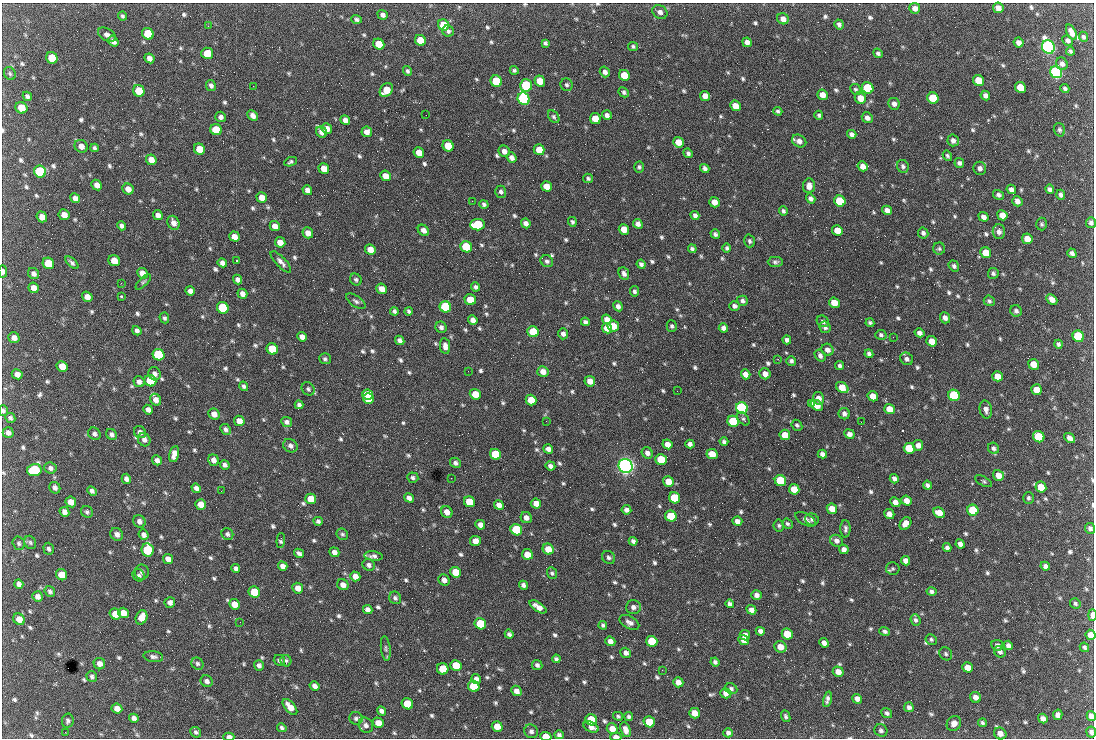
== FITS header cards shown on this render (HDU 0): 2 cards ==
NAXIS1  =                 1092 /fastest changing axis
NAXIS2  =                  736 /next to fastest changing axis

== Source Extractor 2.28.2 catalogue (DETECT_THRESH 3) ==
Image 1092 x 736 px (HDU 0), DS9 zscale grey, 1 PNG px = 1 image px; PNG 1096 x 740 px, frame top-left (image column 1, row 736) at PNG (2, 3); each listed source drawn as its Kron ellipse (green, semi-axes under 4 px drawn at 4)
Background 1590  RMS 37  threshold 111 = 3 sigma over >= 5 px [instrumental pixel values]
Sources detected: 820; of the 820, the 500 brightest by FLUX_AUTO listed and drawn (320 fainter detections omitted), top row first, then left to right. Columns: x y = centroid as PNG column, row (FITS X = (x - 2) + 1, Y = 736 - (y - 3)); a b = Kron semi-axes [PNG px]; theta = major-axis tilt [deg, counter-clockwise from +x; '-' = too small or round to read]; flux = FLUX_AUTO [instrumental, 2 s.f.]
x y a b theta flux
915 8 5 5 - 1.3e+04
998 8 5 5 - 1.7e+04
660 12 8 6 -32 1.1e+04
383 15 5 4 - 9.2e+03
122 16 4 3 - 4.9e+03
356 19 5 4 - 5.5e+03
783 19 6 5 - 1.4e+04
839 24 5 4 - 7.1e+03
444 25 6 5 - 8.2e+04
208 26 2 2 - 5.1e+03
448 31 6 5 - 6.6e+03
1071 32 8 4 -64 1.5e+04
148 34 6 5 - 7.5e+04
107 35 10 6 -31 1.2e+04
1083 37 5 4 - 5.2e+03
420 40 6 5 - 5.3e+04
1068 40 6 5 - 8.1e+03
113 41 6 4 -56 1.2e+04
747 42 5 4 - 1.1e+04
545 43 4 4 - 4.9e+03
1019 43 5 4 - 1.3e+04
379 44 6 5 - 5.6e+04
633 46 5 4 - 4.9e+03
1048 47 7 6 - 1.3e+06
1070 51 4 3 - 5.2e+03
207 53 6 5 - 4.9e+04
878 53 5 4 - 5.9e+03
52 58 6 5 - 7.6e+04
149 58 5 4 - 1.1e+04
1062 64 6 5 - 1.0e+04
514 70 4 4 - 5.0e+03
407 71 5 4 - 4.8e+03
605 72 5 5 - 9.7e+03
1056 72 6 5 - 8.3e+05
10 74 7 5 -59 5.0e+03
624 75 6 5 - 6.0e+04
978 80 6 5 - 5.7e+04
496 81 6 5 - 1.6e+05
540 81 5 5 - 3.8e+04
526 85 6 6 - 2.8e+05
567 85 6 6 - 5.9e+03
211 86 6 4 -62 7.8e+03
253 86 2 2 - 1.9e+04
1020 87 5 5 - 5.8e+04
868 88 6 5 - 2.0e+05
1065 88 4 3 - 5.6e+03
856 89 6 5 - 5.0e+03
386 90 7 6 - 5.1e+04
139 91 6 5 - 7.7e+04
624 92 5 4 - 5.6e+03
823 95 5 5 - 2.0e+04
27 96 5 4 - 6.7e+03
705 96 5 5 - 1.7e+04
985 96 5 4 - 1.0e+04
860 98 6 5 - 2.7e+04
933 98 6 5 - 9.4e+04
524 99 6 5 - 5.9e+05
894 104 6 5 - 1.1e+04
735 106 6 5 - 3.2e+04
21 108 6 5 - 3.8e+04
778 111 4 3 - 4.7e+03
426 115 2 2 - 5.9e+03
607 115 5 4 - 8.8e+03
819 115 4 4 - 4.7e+03
253 116 6 4 -45 1.2e+04
221 117 5 5 - 8.4e+03
554 117 7 5 -51 5.0e+03
867 118 6 5 - 1.2e+04
595 119 5 5 - 4.3e+04
345 120 5 4 - 1.2e+04
327 129 5 5 - 2.0e+04
216 130 6 5 - 6.4e+04
1059 130 7 5 -72 5.5e+03
322 132 6 5 - 1.4e+04
367 132 5 5 - 1.4e+04
852 134 5 4 - 9.5e+03
953 140 6 5 - 1.0e+04
799 141 7 6 - 1.3e+04
678 142 5 5 - 3.1e+04
81 146 7 6 - 1.6e+04
448 146 6 5 - 5.2e+04
94 148 4 3 - 5.2e+03
199 149 6 5 - 3.9e+04
539 150 5 5 - 3.5e+04
504 151 6 5 - 1.3e+04
419 153 5 5 - 2.7e+04
688 153 5 4 - 6.4e+03
947 156 5 4 - 4.8e+03
512 158 5 4 - 1.2e+04
151 160 5 5 - 2.2e+04
291 162 6 4 24 5.0e+03
959 163 5 4 - 6.9e+03
863 166 5 4 - 1.6e+04
903 166 6 5 - 6.5e+03
639 167 5 5 - 5.3e+03
705 168 5 4 - 7.8e+03
980 168 6 6 - 9.7e+03
324 169 5 5 - 2.7e+04
40 172 6 5 - 2.7e+05
385 176 5 5 - 2.3e+04
588 178 5 4 - 4.8e+03
97 185 6 4 -44 1.6e+04
546 186 5 5 - 2.9e+04
809 186 7 6 - 1.7e+04
128 189 6 5 - 1.7e+04
1011 189 5 4 - 9.7e+03
1050 189 5 4 - 7.7e+03
307 190 5 4 - 1.3e+04
501 192 6 5 - 6.3e+03
999 195 5 5 - 7.4e+03
1061 195 5 4 - 7.3e+03
75 198 5 4 - 1.1e+04
262 198 5 5 - 2.2e+04
811 199 5 4 - 8.0e+03
472 201 2 2 - 7.6e+03
840 201 6 5 - 1.5e+05
1017 201 5 5 - 1.4e+04
714 202 5 5 - 1.9e+04
484 204 4 4 - 5.5e+03
887 210 5 4 - 1.4e+04
783 211 5 4 - 5.3e+03
64 215 5 5 - 2.0e+04
158 215 5 4 - 1.1e+04
695 215 4 4 - 8.0e+03
1002 215 5 5 - 2.5e+04
42 217 5 5 - 2.0e+04
983 217 5 4 - 1.1e+04
572 222 5 4 - 4.8e+03
173 223 7 5 -64 1.4e+04
526 223 5 4 - 1.1e+04
1091 223 5 5 - 7.1e+03
638 224 5 4 - 1.1e+04
1042 224 6 5 - 5.3e+03
477 225 7 5 2 1.7e+05
122 226 5 4 - 7.8e+03
275 226 5 4 - 1.8e+04
624 229 5 5 - 3.3e+04
423 230 6 5 - 1.3e+04
837 230 5 5 - 3.2e+04
999 232 7 6 - 1.1e+04
308 233 6 5 - 1.8e+04
923 233 5 5 - 7.1e+03
715 234 5 4 - 6.1e+03
234 237 5 5 - 1.7e+04
1027 239 5 5 - 2.7e+04
749 241 6 5 - 5.7e+03
280 242 5 5 - 2.1e+04
466 247 6 5 - 1.5e+05
727 248 4 4 - 4.7e+03
370 249 5 5 - 2.5e+04
692 249 4 4 - 5.9e+03
939 249 6 6 - 5.1e+03
986 253 6 5 - 5.7e+04
1072 253 5 4 - 8.3e+03
114 261 6 5 - 3.4e+04
236 261 3 2 - 1.2e+05
547 261 6 5 - 7.4e+03
281 262 14 5 -46 1.2e+04
775 262 7 5 0 6.2e+03
48 263 6 5 - 1.0e+05
72 263 8 4 -44 6.5e+03
222 263 5 4 - 9.7e+03
641 264 4 4 - 7.5e+03
954 266 6 5 - 6.4e+03
3 271 6 3 -89 9.3e+03
142 273 6 5 - 2.0e+04
993 273 5 5 - 5.5e+03
33 274 6 5 - 9.6e+03
624 274 7 5 -65 8.4e+03
238 280 5 4 - 9.0e+03
356 280 6 5 - 5.9e+03
143 282 10 4 45 4.8e+03
121 283 2 2 - 9.3e+03
476 287 4 4 - 6.3e+03
33 288 5 5 - 1.7e+04
382 289 6 5 - 2.1e+04
190 291 5 4 - 1.0e+04
634 291 5 4 - 6.1e+03
242 294 5 4 - 1.3e+04
121 296 3 3 - 6.8e+03
87 297 5 5 - 1.7e+04
1052 299 6 4 -44 1.6e+04
470 300 6 5 - 5.7e+04
356 301 11 5 -35 7.7e+03
742 301 5 5 - 6.6e+03
989 301 5 5 - 5.5e+03
834 303 5 5 - 4.1e+04
618 306 5 4 - 9.6e+03
735 306 5 4 - 7.6e+03
445 307 6 5 - 2.6e+05
223 308 6 5 - 2.1e+05
394 311 4 4 - 5.7e+03
409 311 4 3 - 5.0e+03
1016 311 6 5 - 7.1e+03
164 318 5 4 - 5.3e+03
945 318 6 5 - 1.0e+04
607 319 5 4 - 1.6e+04
473 320 5 4 - 1.2e+04
823 321 6 5 - 6.5e+03
585 322 4 4 - 5.8e+03
870 323 4 4 - 4.7e+03
613 326 6 5 - 2.8e+04
672 326 6 5 - 5.1e+03
441 327 6 5 - 7.8e+03
825 327 6 5 - 7.0e+03
607 328 5 5 - 2.7e+04
723 328 4 4 - 9.4e+03
137 331 5 4 - 7.8e+03
533 332 6 5 - 8.6e+04
919 333 5 4 - 1.1e+04
563 334 5 5 - 9.3e+03
881 335 5 5 - 5.4e+03
1078 336 6 5 - 2.6e+05
302 337 5 4 - 1.2e+04
893 337 2 2 - 1.5e+04
14 338 5 5 - 1.3e+04
400 340 5 4 - 8.9e+03
787 340 4 4 - 6.9e+03
932 341 5 5 - 2.7e+04
1059 344 4 3 - 5.3e+03
445 346 8 5 -81 1.2e+04
272 349 6 5 - 9.0e+04
827 350 6 5 - 1.2e+04
869 354 4 4 - 6.7e+03
159 355 6 5 - 3.1e+05
820 356 6 5 - 8.3e+03
325 359 6 5 - 5.1e+03
778 359 2 2 - 9.4e+03
907 359 7 6 - 8.5e+03
791 361 5 4 - 6.3e+03
1034 364 5 5 - 3.5e+04
62 366 6 5 - 2.7e+04
840 366 4 4 - 6.4e+03
468 371 2 2 - 5.8e+03
543 372 6 5 - 1.7e+04
17 374 5 5 - 1.4e+04
154 374 7 6 - 9.6e+03
746 374 5 4 - 1.6e+04
765 374 6 5 - 1.6e+04
997 376 5 5 - 2.4e+04
150 381 6 5 - 1.1e+05
590 381 5 5 - 2.0e+04
139 382 6 5 - 1.1e+04
244 386 5 4 - 6.1e+03
842 388 7 5 -38 3.6e+04
308 389 7 6 - 5.6e+03
1037 390 5 5 - 3.6e+04
677 391 2 2 - 5.7e+03
475 394 5 5 - 3.8e+04
367 395 5 5 - 7.0e+04
954 395 6 5 - 2.8e+05
873 396 5 5 - 2.4e+04
818 398 6 5 - 1.5e+04
368 399 5 5 - 8.2e+04
156 400 6 5 - 1.5e+04
531 400 5 5 - 4.6e+04
812 403 4 3 - 5.6e+03
299 405 4 4 - 6.8e+03
817 405 7 5 -31 2.8e+04
742 408 6 5 - 7.0e+05
889 409 5 5 - 3.4e+04
986 409 9 6 -78 1.3e+04
148 410 5 4 - 1.0e+04
3 411 5 4 - 4.9e+03
214 414 6 5 - 1.7e+04
844 414 6 5 - 8.4e+03
10 418 5 4 - 5.9e+03
743 419 8 5 -52 5.4e+03
239 421 5 5 - 2.0e+04
546 421 2 2 - 6.8e+03
733 421 6 5 - 1.7e+05
287 422 5 5 - 8.0e+03
861 422 2 2 - 5.6e+03
797 425 6 5 - 4.8e+03
225 429 6 5 - 7.6e+03
140 432 6 5 - 9.4e+03
8 433 5 5 - 9.5e+03
94 434 7 5 -43 7.5e+03
111 434 6 5 - 8.2e+03
849 434 5 4 - 1.2e+04
785 435 5 5 - 3.8e+04
1039 437 6 5 - 1.0e+05
1070 438 6 4 -37 1.1e+04
144 440 7 6 - 9.9e+03
724 442 4 4 - 6.2e+03
667 444 5 4 - 2.3e+04
690 444 4 4 - 7.7e+03
918 445 5 5 - 1.2e+04
290 446 7 6 - 9.5e+03
909 448 6 5 - 9.6e+04
993 448 6 5 - 7.0e+03
548 449 5 4 - 1.1e+04
647 453 6 5 - 1.0e+04
174 454 8 5 77 1.7e+04
495 454 6 5 - 1.3e+05
712 454 6 5 - 3.4e+04
822 454 5 4 - 9.6e+03
157 460 5 4 - 1.0e+04
213 460 6 5 - 1.2e+04
661 460 6 5 - 1.1e+05
455 463 6 5 - 7.6e+03
225 465 5 4 - 7.9e+03
550 466 5 4 - 8.9e+03
626 466 7 6 - 1.7e+06
50 468 6 5 - 7.6e+03
34 470 7 6 - 2.0e+05
998 475 6 5 - 2.1e+04
413 478 6 5 - 5.9e+03
451 478 2 2 - 5.1e+03
126 479 5 4 - 1.0e+04
894 479 5 4 - 8.8e+03
668 481 5 5 - 2.9e+04
780 481 6 5 - 1.6e+05
983 481 9 4 -28 4.8e+03
927 485 5 3 - 6.5e+03
1041 487 6 5 - 4.5e+04
55 488 6 5 - 7.6e+03
196 488 5 4 - 9.6e+03
794 489 5 5 - 3.7e+04
92 491 5 4 - 7.4e+03
221 491 2 2 - 7.1e+03
409 498 5 4 - 1.1e+04
675 498 6 5 - 1.2e+05
1028 498 6 5 - 5.5e+03
311 499 5 5 - 4.4e+04
907 501 5 4 - 1.7e+04
71 502 6 5 - 2.1e+04
469 502 6 5 - 6.0e+04
895 502 5 4 - 1.3e+04
536 503 5 5 - 2.1e+04
201 504 5 5 - 2.6e+04
499 505 5 4 - 1.3e+04
832 509 5 5 - 3.1e+04
626 510 5 4 - 1.1e+04
973 510 6 5 - 1.6e+05
64 512 5 4 - 1.1e+04
87 512 6 5 - 5.7e+03
447 512 6 5 - 1.9e+04
939 513 6 5 - 2.5e+04
889 514 5 5 - 1.4e+04
671 516 6 5 - 9.5e+04
526 518 6 5 - 1.2e+04
806 519 11 5 -29 9.6e+03
812 519 7 6 - 6.3e+03
139 521 6 6 - 1.2e+04
318 521 4 4 - 5.5e+03
737 521 5 4 - 1.1e+04
905 523 7 5 51 1.8e+04
787 524 5 5 - 4.9e+03
480 525 5 4 - 1.3e+04
779 525 6 5 - 4.9e+03
1090 528 5 5 - 6.6e+03
845 529 9 5 90 7.0e+03
516 530 6 5 - 1.8e+05
117 534 7 6 - 1.2e+04
227 534 6 5 - 5.6e+03
342 534 6 5 - 5.0e+03
144 535 5 4 - 9.5e+03
281 540 7 4 87 5.0e+03
475 541 5 5 - 1.7e+04
633 541 4 4 - 7.4e+03
837 541 7 5 -32 9.3e+03
30 542 7 5 -59 5.0e+03
19 543 7 6 - 5.4e+03
960 544 5 4 - 1.0e+04
947 547 4 4 - 7.8e+03
49 549 6 5 - 6.3e+03
548 549 6 5 - 3.3e+04
844 549 5 4 - 1.0e+04
147 550 7 6 - 1.7e+05
334 552 5 4 - 1.2e+04
299 553 5 4 - 7.5e+03
527 554 5 5 - 3.2e+04
373 556 9 4 -6 9.2e+03
609 557 7 6 - 7.7e+03
168 559 5 4 - 1.5e+04
905 561 5 4 - 1.3e+04
369 565 6 5 - 8.4e+03
283 566 5 4 - 1.2e+04
1045 566 5 4 - 8.0e+03
236 569 5 4 - 6.7e+03
893 569 6 6 - 5.1e+03
142 572 7 7 - 7.3e+03
456 572 6 5 - 4.9e+04
552 573 6 5 - 5.1e+03
62 575 6 5 - 4.4e+04
139 575 6 5 - 5.6e+03
355 576 5 4 - 2.0e+04
444 580 6 5 - 1.2e+04
19 584 5 4 - 7.8e+03
343 585 6 5 - 1.6e+04
523 585 4 4 - 8.8e+03
298 588 6 5 - 1.9e+04
50 591 6 4 -51 6.6e+03
254 592 6 5 - 8.7e+04
931 592 5 4 - 6.4e+03
757 595 5 4 - 1.0e+04
38 596 5 5 - 1.1e+04
395 598 6 6 - 7.0e+03
170 602 5 5 - 1.1e+04
234 604 5 5 - 2.4e+04
730 604 4 4 - 7.4e+03
1075 604 5 5 - 5.1e+03
538 607 10 4 -33 1.7e+04
633 607 7 7 - 1.1e+04
368 609 5 4 - 1.0e+04
751 610 5 4 - 1.3e+04
123 613 5 5 - 2.5e+04
115 614 6 5 - 3.0e+04
1092 615 5 3 - 2.4e+04
141 617 7 5 68 3.0e+04
19 619 6 5 - 2.1e+04
915 620 6 5 - 6.2e+03
240 622 2 2 - 4.8e+03
629 622 11 6 -30 1.2e+04
480 624 6 5 - 1.2e+05
603 625 4 4 - 4.8e+03
760 631 4 4 - 9.1e+03
885 631 5 4 - 5.8e+03
509 634 4 4 - 7.2e+03
787 634 6 5 - 6.6e+04
745 635 5 4 - 1.8e+04
1091 635 5 5 - 2.5e+04
931 639 6 5 - 5.2e+03
743 640 5 4 - 2.1e+04
610 641 5 4 - 1.3e+04
652 641 6 5 - 7.8e+04
824 643 5 4 - 1.2e+04
997 645 6 5 - 7.6e+03
1008 645 5 4 - 9.3e+03
780 647 6 5 - 2.5e+04
1084 647 5 4 - 5.3e+03
386 648 12 4 -83 6.6e+03
1000 652 6 5 - 8.4e+03
626 653 5 5 - 9.1e+03
946 654 7 6 - 5.3e+03
153 657 10 5 -7 8.2e+03
556 659 4 4 - 5.8e+03
279 660 6 5 - 6.1e+03
286 661 6 5 - 5.2e+03
715 662 4 4 - 6.6e+03
99 664 6 5 - 1.4e+04
197 664 6 5 - 5.7e+03
259 665 5 5 - 8.3e+03
456 665 6 5 - 6.0e+04
537 665 5 5 - 7.4e+03
967 667 5 5 - 2.0e+04
443 669 6 5 - 5.5e+04
662 670 2 2 - 6.4e+03
838 672 5 5 - 2.0e+04
92 677 5 5 - 5.9e+03
476 679 5 4 - 1.0e+04
207 681 6 5 - 9.0e+03
678 682 5 5 - 1.9e+04
315 686 5 4 - 1.1e+04
474 686 6 5 - 9.9e+04
731 689 6 5 - 5.9e+03
516 691 5 5 - 1.3e+04
726 693 5 5 - 1.3e+04
976 697 6 5 - 1.3e+04
827 699 8 4 75 9.0e+03
857 699 5 4 - 1.1e+04
407 704 6 5 - 8.7e+04
290 707 9 5 -48 2.6e+04
909 707 5 4 - 7.3e+03
117 709 5 5 - 1.6e+04
381 711 5 4 - 8.3e+03
694 713 5 5 - 2.5e+04
887 713 6 4 -38 6.3e+03
1058 715 5 4 - 1.1e+04
618 716 5 4 - 4.8e+03
786 716 6 4 -66 5.5e+03
1091 716 5 4 - 1.4e+04
629 717 4 4 - 5.6e+03
134 718 5 4 - 9.7e+03
356 718 7 6 - 7.3e+03
1043 718 5 4 - 1.0e+04
591 720 6 5 - 1.1e+05
68 721 7 6 - 6.2e+03
649 722 6 5 - 6.0e+04
378 723 5 5 - 2.0e+04
954 723 8 7 - 1.4e+04
982 723 4 4 - 5.1e+03
366 725 8 7 - 1.1e+04
497 726 5 5 - 3.1e+04
591 727 8 5 -24 1.4e+04
282 728 5 4 - 5.4e+03
612 729 5 5 - 2.1e+04
625 730 8 5 -70 1.6e+04
881 730 7 6 - 7.0e+03
531 731 7 6 - 7.8e+03
65 732 2 2 - 1.0e+04
196 732 6 5 - 6.3e+03
1091 732 5 5 - 8.0e+03
728 733 5 4 - 7.4e+03
1000 733 6 5 - 1.4e+04
559 735 4 4 - 6.2e+03
546 736 5 4 - 4.0e+04
229 737 5 4 - 1.1e+04
616 737 5 3 - 1.5e+04
At the frame edge (FLAGS 8, measured only in part): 10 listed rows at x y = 1091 223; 3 271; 3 411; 1092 615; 1091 635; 1091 716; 1091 732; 546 736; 229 737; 616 737
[320 fainter detections neither listed nor drawn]